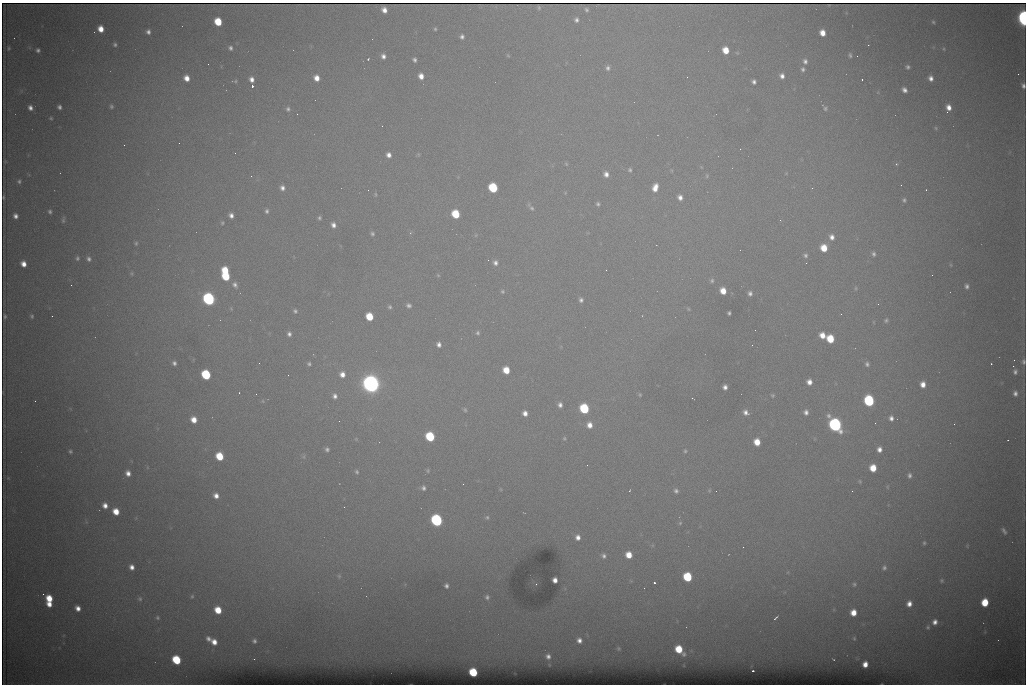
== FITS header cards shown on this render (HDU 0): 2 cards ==
NAXIS1  =                 1024 /fastest changing axis
NAXIS2  =                  682 /next to fastest changing axis

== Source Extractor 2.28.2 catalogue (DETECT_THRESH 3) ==
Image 1024 x 682 px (HDU 0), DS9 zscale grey, 1 PNG px = 1 image px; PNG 1028 x 686 px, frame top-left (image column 1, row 682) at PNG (2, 3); no overlay
Background 6910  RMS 56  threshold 170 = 3 sigma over >= 5 px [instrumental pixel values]
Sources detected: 245; all 245 listed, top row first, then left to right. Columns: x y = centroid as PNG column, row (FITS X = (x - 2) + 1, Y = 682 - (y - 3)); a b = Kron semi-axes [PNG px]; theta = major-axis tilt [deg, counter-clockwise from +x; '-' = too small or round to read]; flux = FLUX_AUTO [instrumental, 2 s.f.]
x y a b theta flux
539 8 4 3 - 4.7e+03
384 10 6 5 - 2.6e+04
586 10 6 5 - 8.4e+03
1023 18 9 5 -86 1.0e+06
576 20 5 5 - 1.1e+04
218 22 6 5 - 1.2e+05
933 22 4 4 - 5.2e+03
101 29 6 5 - 4.5e+04
435 29 4 3 - 5.1e+03
148 32 4 4 - 1.3e+04
822 33 6 5 - 4.0e+04
462 37 5 5 - 1.2e+04
115 45 4 4 - 7.0e+03
868 45 3 2 - 3.3e+03
9 48 5 4 - 4.9e+03
230 48 5 4 - 9.7e+03
944 49 5 3 - 3.7e+03
38 50 4 4 - 9.4e+03
726 50 6 5 - 6.4e+04
850 55 5 4 - 7.0e+03
383 56 5 5 - 1.7e+04
508 56 5 3 - 3.7e+03
368 59 3 2 - 5.6e+03
414 60 5 4 - 9.7e+03
805 61 7 6 - 1.3e+04
208 64 2 2 - 2.8e+03
908 67 4 4 - 8.5e+03
608 68 7 6 - 1.3e+04
803 69 5 5 - 8.8e+03
1018 74 2 2 - 1.4e+04
421 76 5 5 - 3.0e+04
782 76 6 5 - 1.8e+04
187 78 6 5 - 3.5e+04
316 78 6 5 - 3.5e+04
931 78 5 5 - 1.9e+04
252 79 6 5 - 2.3e+04
862 79 3 2 - 4.8e+03
235 81 8 4 0 5.9e+03
754 82 5 4 - 1.2e+04
252 86 3 3 - 9.5e+04
1023 86 6 4 -73 1.3e+04
904 90 5 4 - 1.7e+04
111 106 5 4 - 7.0e+03
59 107 4 4 - 1.1e+04
30 108 6 5 - 1.7e+04
825 108 5 5 - 6.6e+03
948 108 8 5 80 3.3e+04
288 109 6 6 - 1.0e+04
297 114 2 2 - 2.6e+03
51 118 4 3 - 4.4e+03
382 126 2 2 - 1.8e+03
936 128 5 5 - 4.7e+03
179 143 2 2 - 3.4e+03
124 145 2 2 - 1.8e+03
740 149 3 2 - 3.1e+03
389 155 6 5 - 2.1e+04
566 164 6 4 -46 4.3e+03
896 164 4 4 - 4.5e+03
630 170 6 5 - 7.2e+03
606 174 6 5 - 2.0e+04
707 176 6 4 71 5.3e+03
19 181 5 5 - 8.0e+03
901 185 2 2 - 1.7e+03
282 188 6 5 - 1.7e+04
493 188 6 6 - 2.7e+05
655 188 9 6 75 4.1e+04
812 188 3 2 - 4.6e+03
368 190 2 2 - 8.3e+03
926 190 2 2 - 2.2e+03
565 193 5 3 - 3.3e+03
375 194 5 3 - 4.5e+03
4 197 3 2 - 3.6e+03
680 197 6 6 - 2.1e+04
904 200 6 5 - 8.9e+03
598 204 5 4 - 7.6e+03
532 208 10 6 -45 1.4e+04
50 211 4 3 - 7.6e+03
267 211 5 4 - 9.1e+03
456 214 6 6 - 1.5e+05
231 215 5 4 - 1.7e+04
15 216 5 4 - 1.7e+04
319 218 4 4 - 7.1e+03
63 220 8 4 83 7.3e+03
780 220 4 3 - 4.0e+03
222 223 5 4 - 4.9e+03
333 225 6 5 - 1.9e+04
372 234 6 5 - 7.7e+03
476 235 6 4 71 4.1e+03
832 237 8 7 - 2.3e+04
136 243 5 5 - 6.1e+03
824 248 7 6 - 7.6e+04
874 254 7 5 -83 1.1e+04
805 255 7 6 - 1.1e+04
77 258 6 5 - 7.8e+03
89 259 6 5 - 1.2e+04
488 260 2 2 - 2.2e+03
495 263 6 6 - 1.5e+04
23 264 6 5 - 3.3e+04
951 265 6 3 -71 4.1e+03
606 270 2 2 - 1.7e+03
225 271 6 5 - 9.6e+04
132 273 6 5 - 5.9e+03
438 275 5 4 - 4.0e+03
226 276 6 5 - 1.6e+05
712 281 6 6 - 8.3e+03
71 285 2 2 - 6.9e+03
235 285 8 6 -60 1.5e+04
967 286 6 5 - 1.2e+04
856 288 5 5 - 5.4e+03
502 291 5 5 - 6.5e+03
723 291 6 5 - 5.0e+04
750 293 6 5 - 1.3e+04
209 299 7 6 - 9.7e+05
581 300 5 4 - 1.1e+04
409 305 6 5 - 1.1e+04
390 307 5 5 - 7.1e+03
688 309 5 4 - 4.2e+03
295 311 5 4 - 7.8e+03
729 313 4 3 - 7.1e+03
841 314 2 2 - 2.9e+03
5 316 4 3 - 6.4e+03
32 316 5 4 - 6.1e+03
52 316 2 2 - 2.1e+03
369 317 6 5 - 1.1e+05
886 320 6 5 - 7.7e+03
478 333 6 5 - 8.1e+03
289 334 5 5 - 1.3e+04
822 335 7 6 - 4.4e+04
830 339 6 5 - 1.1e+05
439 344 6 5 - 1.6e+04
752 345 3 2 - 4.5e+03
1023 362 7 5 -85 9.0e+03
174 363 4 4 - 1.1e+04
259 363 2 2 - 2.0e+03
309 364 5 4 - 7.4e+03
867 364 6 5 - 1.0e+04
991 364 2 2 - 3.1e+03
1013 366 2 2 - 2.2e+04
506 370 6 5 - 7.3e+04
1015 372 6 5 - 1.1e+04
342 374 7 7 - 2.9e+04
206 375 6 6 - 3.1e+05
288 375 2 2 - 1.7e+03
809 382 6 6 - 2.7e+04
371 384 9 8 - 2.5e+06
923 384 6 5 - 3.2e+04
725 387 5 4 - 1.7e+04
239 393 2 2 - 2.9e+03
1015 393 7 6 - 1.5e+04
256 394 2 2 - 1.7e+03
640 395 5 4 - 5.1e+03
772 395 5 5 - 5.7e+03
335 396 7 6 - 1.8e+04
693 398 4 2 - 2.5e+03
35 401 2 2 - 1.7e+03
263 401 6 4 -88 4.3e+03
869 401 7 6 - 4.6e+05
560 405 5 5 - 1.5e+04
584 409 6 6 - 3.1e+05
465 410 5 4 - 5.8e+03
746 412 7 5 -38 1.8e+04
806 412 7 6 - 1.7e+04
525 413 5 5 - 2.2e+04
891 418 6 5 - 1.6e+04
194 420 6 5 - 4.2e+04
954 424 2 2 - 9.3e+03
589 425 6 6 - 3.0e+04
835 425 8 7 - 1.2e+06
430 437 6 6 - 2.5e+05
564 438 6 4 70 5.5e+03
356 439 5 4 - 4.0e+03
1008 440 2 2 - 3.0e+03
757 442 6 5 - 5.9e+04
327 449 6 5 - 1.0e+04
879 449 6 5 - 2.2e+04
70 451 4 4 - 6.5e+03
685 451 5 4 - 5.8e+03
219 456 6 5 - 1.2e+05
304 457 7 4 90 6.7e+03
587 465 3 2 - 3.7e+03
873 468 6 5 - 7.6e+04
428 471 6 4 90 5.1e+03
357 472 6 5 - 6.9e+03
128 473 6 5 - 2.3e+04
909 475 7 5 -82 1.2e+04
8 478 4 4 - 4.2e+03
860 481 6 5 - 5.8e+03
887 487 6 4 -89 5.2e+03
423 488 5 4 - 1.0e+04
630 490 3 2 - 2.5e+03
709 490 6 4 70 5.1e+03
676 491 6 6 - 1.1e+04
716 491 2 2 - 1.9e+03
852 491 3 3 - 2.2e+03
216 496 7 6 - 2.7e+04
105 505 6 5 - 2.6e+04
344 507 3 2 - 4.0e+03
116 511 6 5 - 5.9e+04
487 517 6 5 - 6.4e+03
437 520 7 6 - 8.0e+05
680 523 5 4 - 5.2e+03
1004 531 9 4 -58 1.1e+04
578 537 6 6 - 2.2e+04
924 543 5 4 - 6.5e+03
743 547 2 2 - 1.4e+03
629 555 6 5 - 5.7e+04
604 556 7 6 - 1.3e+04
132 567 5 4 - 2.2e+04
884 568 7 7 - 1.2e+04
339 576 6 5 - 5.4e+03
687 577 6 6 - 2.2e+05
555 580 5 4 - 2.4e+04
942 580 5 5 - 5.6e+03
654 583 3 3 - 9.6e+04
536 584 2 2 - 1.7e+03
854 584 5 5 - 6.5e+03
446 586 7 6 - 1.3e+04
43 594 2 2 - 1.0e+04
192 596 5 4 - 5.1e+03
487 597 7 7 - 1.4e+04
49 598 6 5 - 7.5e+04
140 599 7 6 - 8.0e+03
985 602 6 5 - 1.2e+05
49 604 6 5 - 3.4e+04
909 604 5 5 - 2.6e+04
78 608 5 5 - 2.6e+04
218 610 6 5 - 8.2e+04
853 613 6 5 - 4.8e+04
157 618 5 5 - 6.9e+03
776 618 5 2 - 6.2e+03
935 622 7 6 - 2.2e+04
928 627 7 5 66 7.8e+03
854 638 3 3 - 3.5e+03
208 639 5 4 - 1.4e+04
579 640 7 6 - 2.1e+04
254 641 4 4 - 8.0e+03
214 642 6 5 - 3.3e+04
618 648 5 5 - 5.9e+03
679 649 8 6 -48 1.2e+05
548 656 7 6 - 1.7e+04
254 659 2 2 - 5.1e+03
176 660 6 5 - 2.2e+05
865 664 5 5 - 3.2e+04
753 671 3 2 - 4.8e+03
473 672 6 5 - 1.9e+05
At the frame edge (FLAGS 8, measured only in part): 3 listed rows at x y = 1023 18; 1023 86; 1023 362

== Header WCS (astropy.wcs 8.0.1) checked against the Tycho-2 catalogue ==
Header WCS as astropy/WCSLIB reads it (CRVAL/CRPIX/CD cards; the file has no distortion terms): RA---TAN/DEC--TAN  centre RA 07:06:07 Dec +31:10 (106.53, +31.16 deg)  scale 1.44 arcsec/px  FOV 24.5' x 16.3'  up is -93 deg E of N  parity flipped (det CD > 0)
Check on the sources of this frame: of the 60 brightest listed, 8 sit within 2.2 arcsec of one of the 15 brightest Tycho-2 stars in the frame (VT <= 12.35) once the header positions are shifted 0.49 arcsec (0.47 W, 0.13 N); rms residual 0.80 arcsec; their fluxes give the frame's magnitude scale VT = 25.55 - 2.5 log10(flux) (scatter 0.34 mag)
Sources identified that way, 8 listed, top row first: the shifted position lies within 2.2 arcsec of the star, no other Tycho-2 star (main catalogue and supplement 1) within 4.4 arcsec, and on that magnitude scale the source's flux lands within +1.5 / -3 mag of the star's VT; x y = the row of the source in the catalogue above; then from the Tycho-2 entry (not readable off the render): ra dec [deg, ICRS J2000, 3 dp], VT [Tycho-2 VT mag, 2 dp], TYC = Tycho-2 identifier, HIP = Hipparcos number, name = IAU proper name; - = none
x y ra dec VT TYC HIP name
493 188 106.458 +31.151 12.35 2438-728-1 - -
206 375 106.551 +31.041 11.84 2438-663-1 - -
371 384 106.552 +31.106 9.20 2438-180-1 - -
869 401 106.550 +31.305 11.61 2438-184-1 - -
584 409 106.559 +31.192 11.79 2438-1039-1 - -
835 425 106.562 +31.292 10.01 2438-106-1 - -
437 520 106.614 +31.135 11.36 2438-550-1 - -
473 672 106.684 +31.152 11.76 2438-931-1 - -